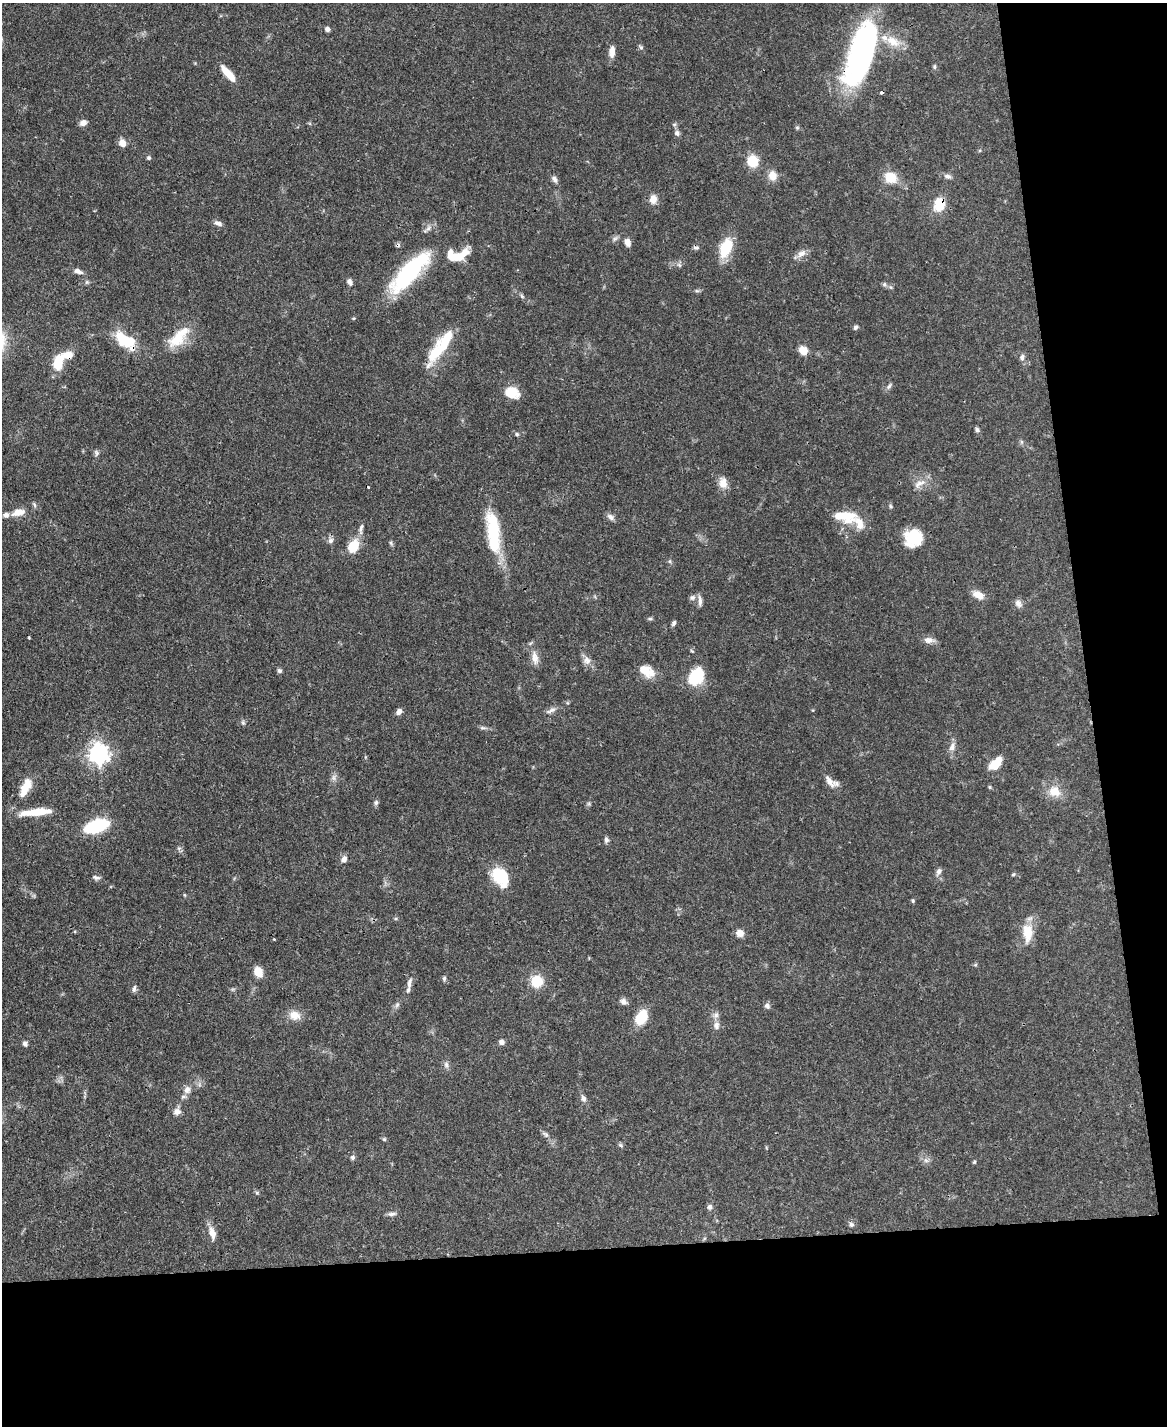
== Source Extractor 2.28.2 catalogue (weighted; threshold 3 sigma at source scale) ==
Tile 12 of 4 x 3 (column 4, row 3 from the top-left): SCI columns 3498-4662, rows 242-1665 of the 4665 x 4644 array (HDU 1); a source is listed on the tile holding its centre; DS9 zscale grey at full resolution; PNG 1169 x 1428 px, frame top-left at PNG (2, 3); no overlay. Shown black and unused: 19% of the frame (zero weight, under 3 of 4 exposures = <1% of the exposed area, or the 3 px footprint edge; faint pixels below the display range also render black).
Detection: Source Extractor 2.28.2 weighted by HDU 2 'WHT'; one run over the whole footprint, this tile lists its part. Background 0.0656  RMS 0.0033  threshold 0.015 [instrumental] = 3 sigma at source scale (4.5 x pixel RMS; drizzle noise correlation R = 1.50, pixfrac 1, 0.05/0.05 arcsec/px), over >= 5 px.
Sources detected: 134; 1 too faint to see at this stretch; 1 inside a brighter object's white glare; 3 cosmic-ray / hot-pixel residue — not listed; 8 inside a brighter listed object's ellipse — not listed separately; the other 121 listed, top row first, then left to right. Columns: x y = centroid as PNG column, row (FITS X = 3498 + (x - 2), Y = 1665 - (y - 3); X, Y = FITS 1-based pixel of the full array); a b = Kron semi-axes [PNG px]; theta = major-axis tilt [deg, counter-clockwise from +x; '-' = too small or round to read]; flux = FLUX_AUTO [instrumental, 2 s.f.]
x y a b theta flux
327 29 5 5 - 1.2
892 41 23 12 -28 6.1
641 47 6 5 - 0.63
612 51 14 7 86 2.5
861 54 62 21 71 82
934 67 6 5 - 0.54
228 73 21 7 -49 5.3
83 123 8 7 - 1.6
797 128 5 5 - 0.49
677 133 8 7 - 1
122 143 8 7 - 2.8
149 158 5 5 - 0.61
753 161 13 11 -81 6.7
773 176 12 10 -75 3.2
948 176 10 6 -17 1.2
890 177 13 11 -33 7.1
554 179 9 6 -54 1.2
653 199 11 9 80 2.5
939 204 17 13 75 6.7
218 223 11 5 -21 1.3
627 242 10 7 -71 1.8
696 247 7 6 - 0.76
725 248 24 14 68 9.5
801 254 14 9 33 2.2
458 257 19 11 9 5.9
78 271 10 6 -19 1.6
409 272 52 16 47 38
87 282 6 5 - 0.56
350 282 8 6 -58 1.2
884 284 7 6 - 0.75
697 291 6 4 -17 0.51
522 296 7 4 -53 0.56
855 327 6 5 - 0.68
178 339 30 16 27 8.6
125 340 28 14 -34 12
803 350 9 8 - 3.7
436 353 38 15 57 11
68 355 14 10 2 3.3
1022 357 8 7 - 1.2
58 363 14 8 78 9.2
889 386 9 5 51 0.82
512 392 16 12 -19 5.9
977 430 6 5 - 0.82
517 434 6 4 -46 0.49
97 453 8 6 -73 0.81
723 483 16 10 -79 3.1
919 484 21 8 31 2.9
890 506 6 5 - 0.52
18 512 18 9 14 3.7
844 516 30 13 -7 9.7
611 517 10 7 -40 1.3
361 527 12 5 70 1.2
493 533 51 14 -83 20
913 538 17 16 - 12
330 541 8 7 - 1.2
391 543 7 4 -54 0.55
353 546 12 9 52 9
978 595 13 8 -27 3.4
692 597 8 7 - 1
700 601 15 5 -88 1.3
1018 603 11 8 -51 1.6
650 619 6 4 -1 0.52
674 623 7 5 65 0.81
29 638 4 2 - 0.26
929 640 14 7 -4 2.1
535 658 21 8 -79 3
587 660 13 10 -55 2.1
279 671 6 5 - 0.82
647 671 20 12 -32 5
696 677 16 11 56 16
551 710 16 5 26 1.4
399 712 7 6 - 1.6
243 723 7 5 -78 0.59
483 728 11 4 -8 0.82
952 747 13 8 73 1.9
99 754 8 7 - 180
996 763 17 9 47 5.4
829 781 21 8 -52 2.8
27 784 20 12 57 4.9
1054 792 15 13 -15 5.1
376 803 7 6 - 0.76
36 812 36 7 6 9
96 826 16 7 18 39
606 840 7 6 - 0.86
344 859 9 6 69 1.5
939 872 10 6 74 1.3
1013 874 5 4 - 0.44
96 877 10 5 -9 0.95
500 877 23 16 -56 12
913 901 5 4 - 0.43
740 933 8 8 - 2.4
1027 933 26 13 -89 6.6
274 939 3 3 - 0.28
258 972 9 7 -64 4.9
444 978 6 5 - 0.61
537 981 13 12 - 7.4
409 983 16 6 79 1.9
134 989 9 5 80 0.93
623 1001 11 7 -26 1.3
397 1005 9 5 63 0.93
767 1006 8 7 - 0.99
294 1015 15 11 -14 3.6
641 1017 13 9 64 11
716 1025 11 8 90 1.7
502 1042 7 6 - 1.3
25 1043 6 5 - 0.9
446 1065 10 6 -82 1.1
187 1089 10 9 - 2.1
583 1098 10 6 -66 1.2
177 1111 9 8 - 1.8
545 1134 12 5 -36 1.1
384 1139 5 5 - 0.48
621 1145 8 5 -28 0.61
353 1157 6 6 - 0.77
926 1160 7 6 - 1
974 1162 5 4 - 0.36
257 1193 5 5 - 0.48
710 1207 7 6 - 1
392 1214 12 5 3 1.1
851 1224 7 7 - 0.88
212 1233 18 8 -75 2.9
Overlapping masked pixels (flux is a lower limit): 6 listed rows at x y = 861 54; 939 204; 409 272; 125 340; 68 355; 641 1017